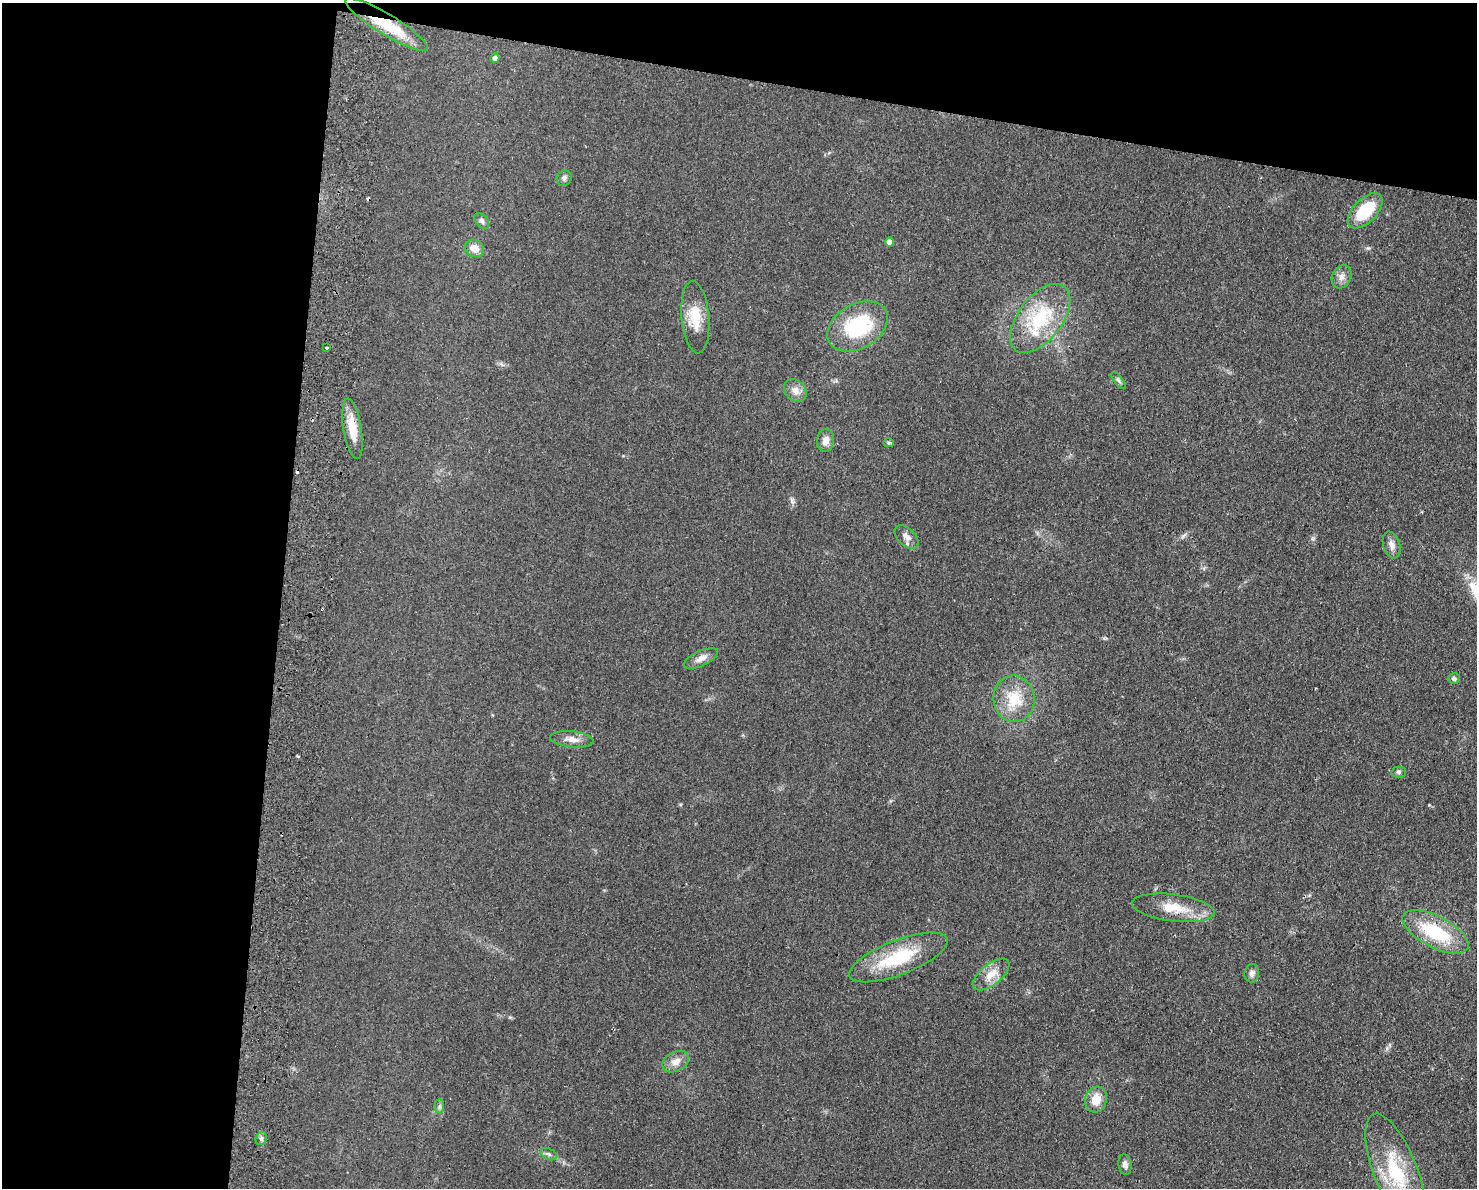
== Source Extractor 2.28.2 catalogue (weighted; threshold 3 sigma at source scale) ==
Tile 1 of 3 x 4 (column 1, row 1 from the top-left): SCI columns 284-1758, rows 3569-4754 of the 4877 x 4765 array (HDU 1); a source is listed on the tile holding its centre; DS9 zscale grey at full resolution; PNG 1479 x 1190 px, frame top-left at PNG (2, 3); each listed source drawn as its Kron ellipse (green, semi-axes under 4 px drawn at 4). Shown black and unused: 26% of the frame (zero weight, under 2 of 3 exposures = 3% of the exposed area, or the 3 px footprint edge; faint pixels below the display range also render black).
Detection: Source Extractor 2.28.2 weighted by HDU 2 'WHT'; one run over the whole footprint, this tile lists its part. Background 0.0934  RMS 0.0095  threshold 0.0426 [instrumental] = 3 sigma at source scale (4.5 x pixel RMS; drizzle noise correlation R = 1.50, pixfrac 1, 0.05/0.05 arcsec/px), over >= 5 px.
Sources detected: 41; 4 cosmic-ray / hot-pixel residue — neither listed nor drawn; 1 inside a brighter listed object's ellipse — not listed separately; the other 36 listed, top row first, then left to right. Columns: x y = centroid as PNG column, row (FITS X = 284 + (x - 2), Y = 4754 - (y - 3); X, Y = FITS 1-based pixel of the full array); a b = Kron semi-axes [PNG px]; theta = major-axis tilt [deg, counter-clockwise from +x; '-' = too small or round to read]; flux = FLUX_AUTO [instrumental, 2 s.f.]
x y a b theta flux
387 24 48 10 -31 43
495 58 5 4 - 3.1
564 178 8 7 - 2.7
1365 211 22 12 45 37
482 221 9 6 -51 2.7
889 242 5 4 - 6.7
474 248 10 8 -26 8.7
1341 277 12 9 64 5.9
695 317 36 13 -85 23
1040 318 40 22 53 61
857 326 32 22 30 74
327 348 3 3 - 3.4
1119 381 10 4 -50 2.2
795 391 12 10 -46 7.4
352 429 31 9 -81 18
826 440 11 8 83 6.5
889 443 5 4 - 1.5
907 537 14 8 -45 6
1392 545 14 8 -72 6.4
701 658 18 7 25 6.8
1454 679 6 5 - 2.1
1014 699 23 20 -85 31
572 739 22 8 -6 8.1
1399 772 7 5 -1 1.9
1173 908 41 13 -7 26
1436 932 36 15 -27 58
898 957 52 17 21 57
1252 973 9 7 80 4.1
991 974 22 10 39 13
676 1062 14 9 28 8
1096 1100 13 11 73 15
439 1106 7 4 90 2
261 1138 7 5 69 2.2
549 1154 8 5 -27 2.4
1125 1164 10 6 -81 4.2
1395 1171 61 21 -69 67
Overlapping masked pixels (flux is a lower limit): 1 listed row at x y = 387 24